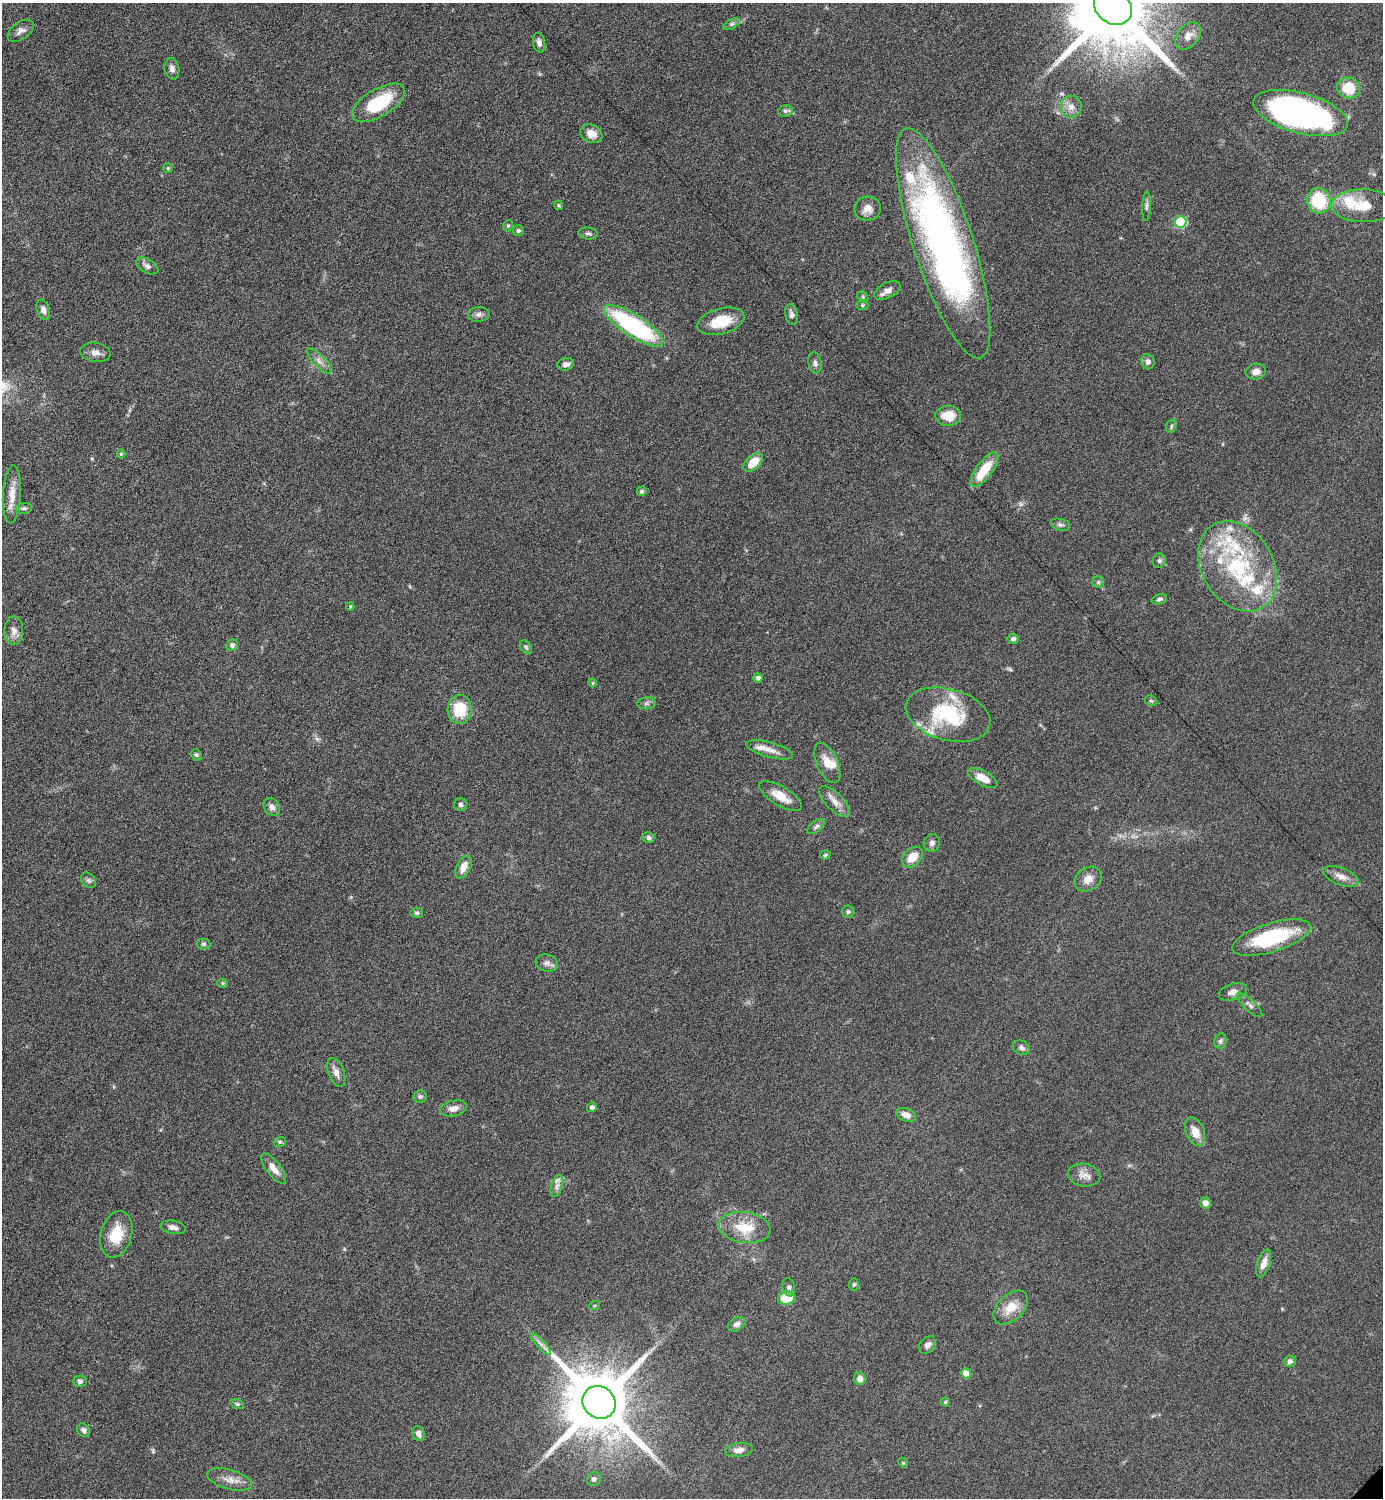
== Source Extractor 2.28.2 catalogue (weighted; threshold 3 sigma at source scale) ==
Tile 11 of 4 x 4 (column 3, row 3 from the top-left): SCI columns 3072-4452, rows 1504-2999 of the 6002 x 6002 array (HDU 1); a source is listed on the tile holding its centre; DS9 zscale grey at full resolution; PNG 1385 x 1500 px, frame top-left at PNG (2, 3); each listed source drawn as its Kron ellipse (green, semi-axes under 4 px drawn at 4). Shown black and unused: <1% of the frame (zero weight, under 6 of 12 exposures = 1% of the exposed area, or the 3 px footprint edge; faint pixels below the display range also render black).
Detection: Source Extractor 2.28.2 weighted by HDU 2 'WHT'; one run over the whole footprint, this tile lists its part. Background 0.0871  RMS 0.0038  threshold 0.0156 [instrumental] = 3 sigma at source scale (4.09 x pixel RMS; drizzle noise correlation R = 1.36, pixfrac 0.8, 0.05/0.05 arcsec/px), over >= 5 px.
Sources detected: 139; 1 too faint to see at this stretch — neither listed nor drawn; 13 inside a brighter listed object's ellipse — not listed separately; the other 125 listed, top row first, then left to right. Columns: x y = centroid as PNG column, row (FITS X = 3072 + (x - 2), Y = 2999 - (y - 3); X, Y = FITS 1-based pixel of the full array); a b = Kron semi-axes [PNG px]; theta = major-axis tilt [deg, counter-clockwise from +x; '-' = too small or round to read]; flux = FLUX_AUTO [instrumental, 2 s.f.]
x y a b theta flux
1113 7 20 17 -40 6100
732 24 9 5 27 0.82
21 31 15 8 36 2
1188 36 16 10 51 2.9
539 43 10 6 -79 1.7
172 69 11 7 -80 1.5
1349 88 11 10 - 11
379 103 30 13 31 19
1071 107 11 10 - 2.7
785 111 7 5 13 0.83
1300 113 49 20 -15 110
591 134 11 9 -23 3.8
168 168 5 4 - 0.42
1319 201 13 11 -78 18
558 205 5 4 - 0.56
1147 206 15 4 88 1
1363 206 31 16 -1 9.2
868 209 13 12 - 3
1181 222 6 5 - 27
508 226 6 4 68 0.54
518 231 5 5 - 0.74
588 233 10 6 -7 1
943 243 121 30 -72 180
147 266 12 6 -30 1.5
887 290 14 7 27 2.1
863 297 6 5 - 0.63
862 305 6 5 - 0.63
43 310 10 6 -71 1.7
479 314 10 7 4 1.4
792 315 11 6 -77 1.4
721 321 24 13 15 10
634 326 34 11 -33 51
95 352 15 9 -8 2.3
319 361 16 6 -45 2.1
1148 362 7 6 - 1.2
815 363 10 6 -81 1.1
566 364 8 6 17 1.6
1256 372 10 8 9 2
948 416 13 10 2 6.4
1171 426 7 5 72 0.62
121 454 4 4 - 0.42
753 462 11 7 42 6
984 470 20 8 53 11
642 491 5 4 - 0.66
12 494 29 9 87 5.2
24 508 8 5 9 0.89
1060 525 10 5 -15 0.98
1159 561 7 6 - 0.88
1238 566 48 35 -58 41
1098 582 6 5 - 0.68
1159 599 8 4 18 0.87
350 607 4 3 - 0.38
14 631 14 9 89 2.4
1013 639 5 5 - 0.91
232 645 6 5 - 1.1
526 647 8 5 -54 0.71
758 678 5 4 - 1.2
593 683 4 4 - 0.38
1151 701 7 5 -28 0.6
647 703 9 6 7 1
460 709 14 12 87 12
948 715 43 25 -15 28
770 750 24 7 -15 3.1
196 755 6 5 - 0.68
827 763 21 10 -66 5.2
983 778 16 7 -28 4.9
781 796 24 9 -31 5.6
835 802 20 8 -45 3.3
460 805 6 6 - 0.88
272 807 10 7 -56 1.5
816 827 10 5 38 1.1
649 838 6 5 - 0.88
932 843 9 8 - 1.5
825 855 5 4 - 0.51
912 857 12 8 46 5.4
463 867 12 7 66 3.8
1341 876 18 8 -21 3.1
1088 879 14 11 33 3.3
88 880 8 6 -45 0.88
848 912 6 6 - 0.77
417 913 6 5 - 0.68
1271 937 41 14 17 28
204 944 7 5 1 0.68
547 963 11 8 -17 1.6
223 983 5 4 - 0.54
1233 992 14 8 17 2.2
1249 1005 17 5 -44 1.4
1220 1041 7 6 - 0.87
1021 1048 9 6 -25 1.2
336 1072 15 8 -69 2.3
420 1097 7 6 - 0.88
592 1107 5 4 - 1.3
453 1108 14 8 12 2.4
906 1115 10 6 -20 2.8
1195 1131 15 9 -68 4.4
280 1142 6 5 - 0.55
274 1168 18 7 -52 2.9
1084 1175 16 11 -11 2.9
557 1186 11 5 72 1.5
1205 1203 6 5 - 2
173 1227 13 6 -10 1.7
745 1228 26 15 -8 10
116 1235 24 15 74 8.9
1264 1263 14 6 72 3
854 1285 6 5 - 0.57
789 1287 9 6 -75 1.1
786 1298 8 7 - 10
594 1306 6 3 19 0.38
1011 1308 20 12 44 6.1
737 1324 9 6 29 1.5
541 1344 14 2 -49 1.2
927 1345 10 7 46 1.5
1290 1361 6 5 - 1.2
966 1373 5 5 - 5.3
860 1379 6 5 - 2.4
80 1381 7 5 -3 0.86
599 1402 17 15 -42 3900
945 1402 4 4 - 0.55
237 1404 7 4 -20 0.64
84 1430 7 6 - 1.3
418 1434 7 6 - 1.6
739 1450 14 7 7 2.2
903 1463 5 4 - 0.39
594 1479 7 6 - 1.1
230 1480 23 10 -15 3.7
Isophote crosses this tile's border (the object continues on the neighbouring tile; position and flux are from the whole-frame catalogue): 1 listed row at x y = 1113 7